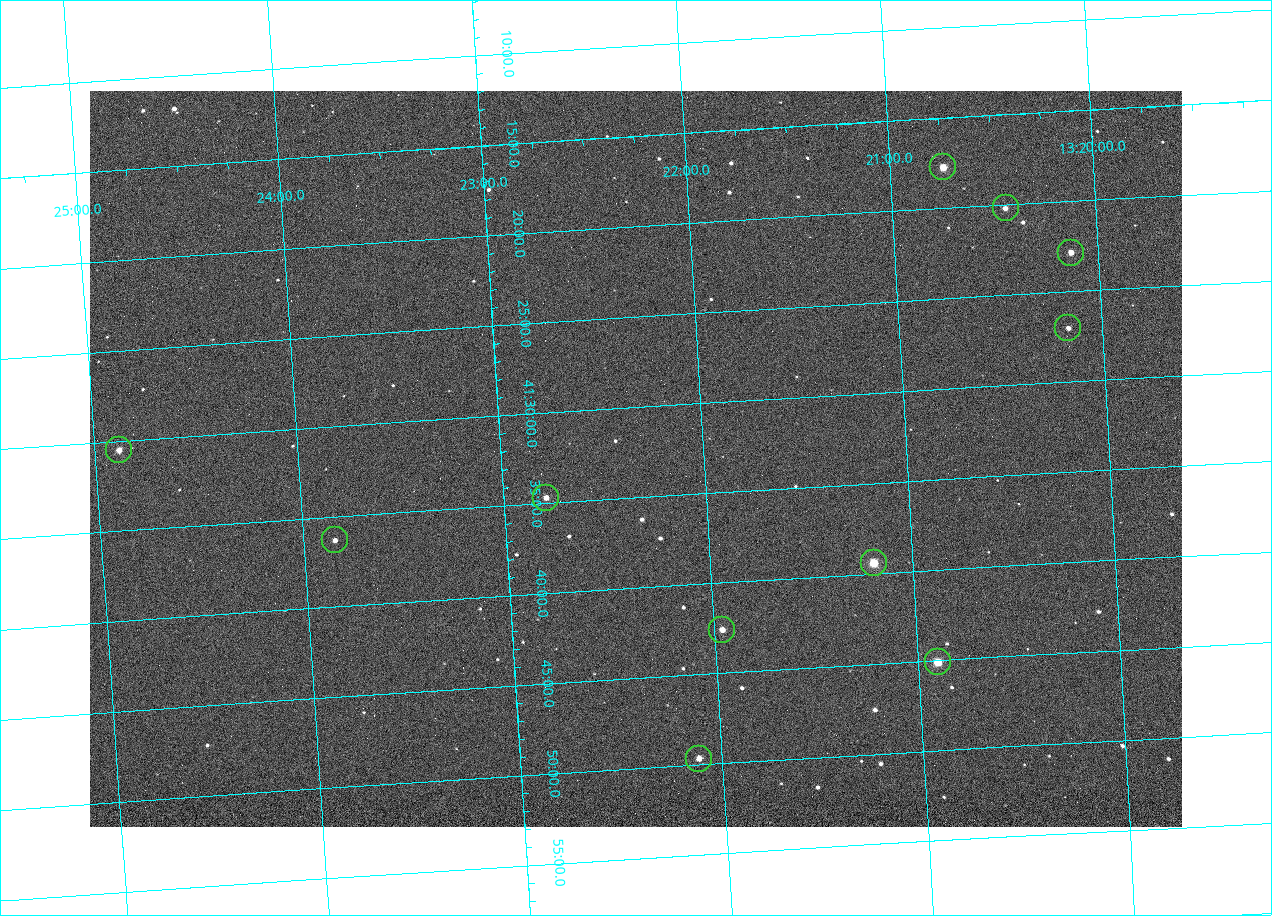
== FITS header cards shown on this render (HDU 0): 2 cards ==
NAXIS1  =                 1092 /fastest changing axis
NAXIS2  =                  736 /next to fastest changing axis

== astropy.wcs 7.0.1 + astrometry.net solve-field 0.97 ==
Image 1092 x 736 px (HDU 0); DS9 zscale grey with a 90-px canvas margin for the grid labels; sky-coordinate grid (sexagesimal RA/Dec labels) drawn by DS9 from the SOLVED WCS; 11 Tycho-2 reference stars matched to detected sources circled (green)
Header WCS: none
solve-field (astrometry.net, Tycho-2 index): SOLVED blind (the file carries no WCS)
Solved WCS: RA---TAN-SIP/DEC--TAN-SIP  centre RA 13:22:20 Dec +41:33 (200.58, +41.55 deg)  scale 3.33 arcsec/px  FOV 60.6' x 40.8'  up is -176 deg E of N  parity flipped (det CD > 0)
(file carries no celestial WCS; the grid is the blind solution)
Tycho-2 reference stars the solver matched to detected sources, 11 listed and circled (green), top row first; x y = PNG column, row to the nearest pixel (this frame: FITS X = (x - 90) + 1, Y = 736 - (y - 91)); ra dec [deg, ICRS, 3 dp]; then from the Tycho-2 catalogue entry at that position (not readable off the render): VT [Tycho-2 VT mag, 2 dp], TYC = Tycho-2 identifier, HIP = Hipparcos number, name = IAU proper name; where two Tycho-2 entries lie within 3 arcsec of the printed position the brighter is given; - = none
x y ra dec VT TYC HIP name
943 167 200.184 +41.295 10.09 3028-392-1 - -
1006 208 200.111 +41.337 11.23 3028-526-1 - -
1071 253 200.033 +41.381 10.52 3028-583-1 - -
1068 328 200.042 +41.450 11.84 3028-482-1 - -
119 450 201.220 +41.509 10.52 3028-1128-1 - -
546 498 200.697 +41.579 10.84 3028-712-1 - -
335 540 200.961 +41.605 11.72 3028-350-1 - -
874 563 200.298 +41.657 8.97 3028-829-1 65162 -
722 630 200.490 +41.710 10.65 3028-870-1 - -
938 662 200.226 +41.752 9.17 3028-789-1 65138 -
699 759 200.528 +41.828 11.02 3028-328-1 - -